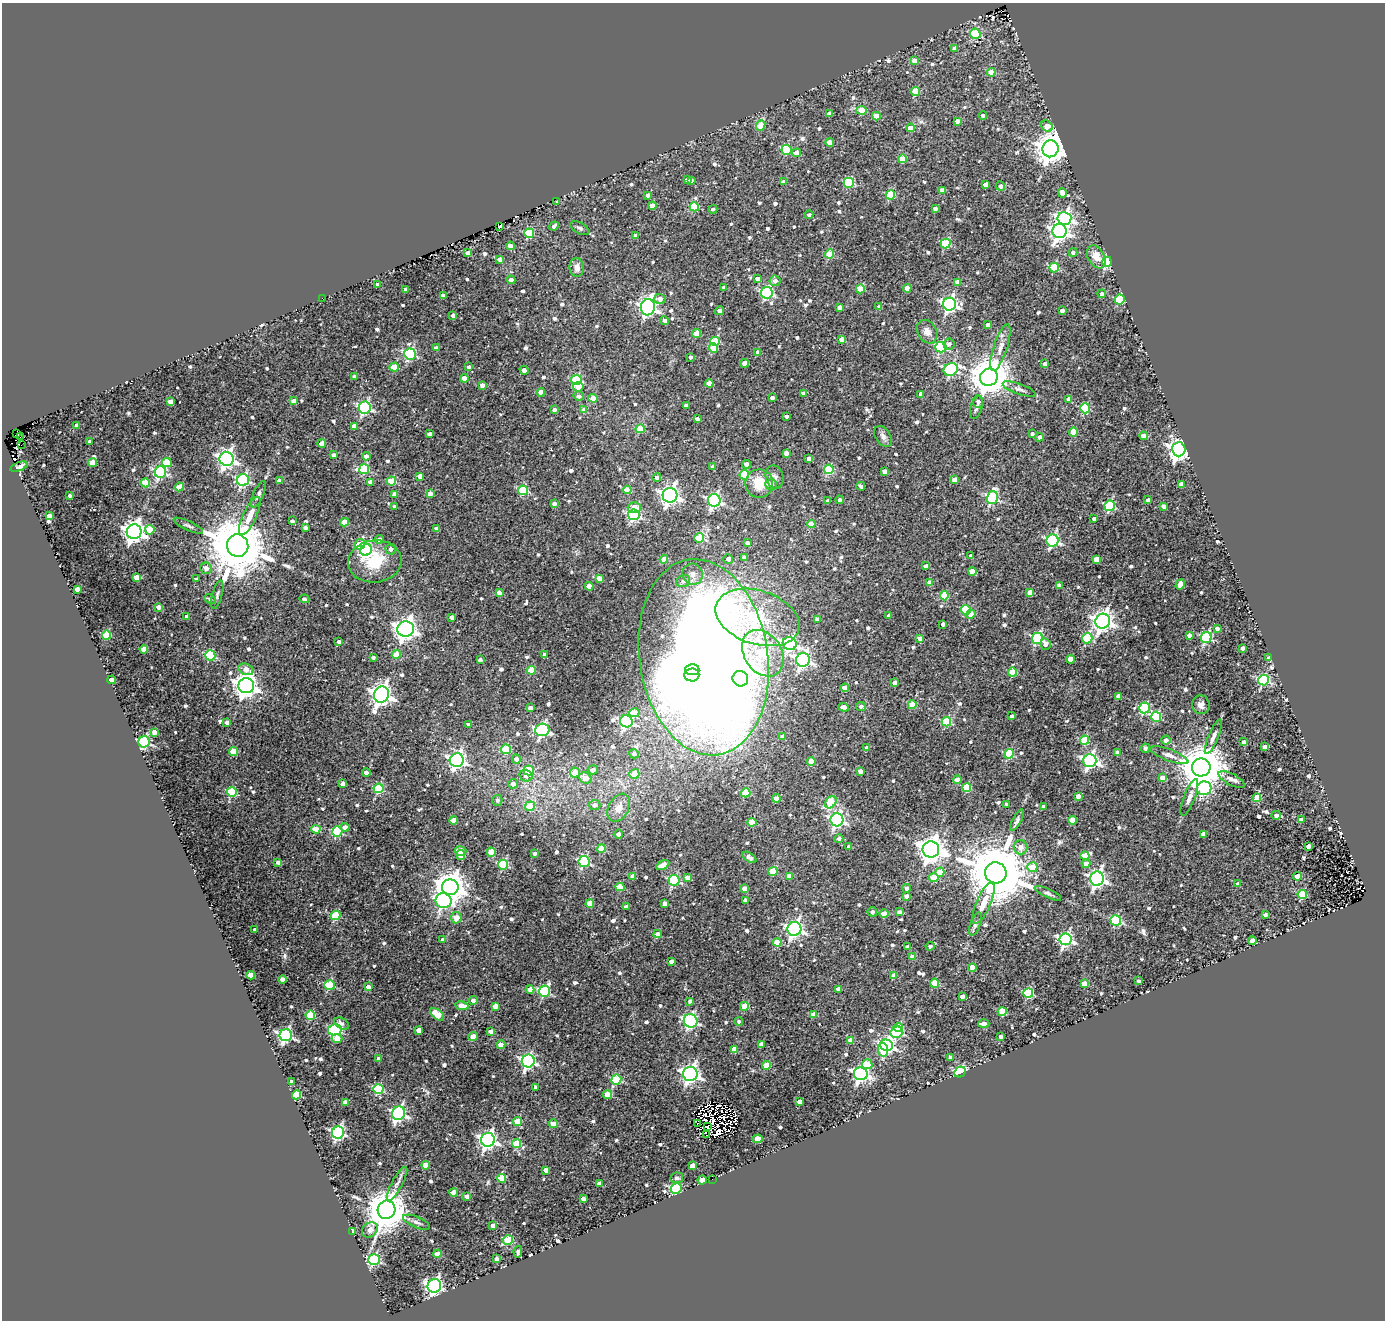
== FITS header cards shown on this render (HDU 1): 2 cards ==
NAXIS1  =                 1383
NAXIS2  =                 1318

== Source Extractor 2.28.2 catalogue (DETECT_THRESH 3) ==
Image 1383 x 1318 px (HDU 1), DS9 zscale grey, 1 PNG px = 1 image px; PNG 1387 x 1322 px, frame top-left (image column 1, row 1318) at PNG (2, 3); each listed source drawn as its Kron ellipse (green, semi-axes under 4 px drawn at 4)
Background 0.0213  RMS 0.016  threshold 0.0482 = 3 sigma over >= 5 px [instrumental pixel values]
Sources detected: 819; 8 with non-positive FLUX_AUTO (blend fragments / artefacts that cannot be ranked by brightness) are neither listed nor drawn; of the other 811, the 500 brightest by FLUX_AUTO listed and drawn (311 fainter detections omitted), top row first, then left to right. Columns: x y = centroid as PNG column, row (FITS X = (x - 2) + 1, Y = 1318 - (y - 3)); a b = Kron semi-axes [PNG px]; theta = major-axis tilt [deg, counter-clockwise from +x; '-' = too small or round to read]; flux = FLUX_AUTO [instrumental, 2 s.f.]
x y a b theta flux
975 34 5 5 - 57
955 48 4 4 - 6
914 61 4 4 - 9.6
991 72 4 4 - 23
916 91 4 4 - 28
861 110 5 4 - 28
829 114 4 4 - 5.7
983 115 4 4 - 3.4
876 116 4 4 - 19
957 121 4 4 - 6.1
761 125 6 4 66 32
1047 126 6 5 - 17
911 128 4 4 - 17
830 142 4 4 - 12
1051 149 8 8 - 1700
787 150 5 5 - 67
796 153 4 4 - 7.9
902 159 4 4 - 27
687 179 4 3 - 3.1
691 180 4 3 - 3.4
784 182 4 4 - 10
849 183 5 5 - 71
985 184 4 4 - 7.5
1000 186 5 4 - 4.8
942 190 4 4 - 13
1062 193 5 4 - 6.9
648 195 4 3 - 3.6
890 195 4 4 - 59
557 201 3 3 - 3.1
652 206 4 4 - 11
694 207 5 4 - 53
713 209 4 4 - 3
935 209 4 3 - 4.8
809 215 4 4 - 3.1
1064 218 7 6 - 280
554 226 5 3 - 3.6
500 227 3 3 - 3.4
580 228 10 5 -28 3.1
1059 231 7 7 - 520
529 233 5 4 - 56
636 235 4 3 - 4.1
946 244 5 4 - 63
510 246 4 4 - 6.9
1073 252 4 4 - 3.2
468 253 4 3 - 6.3
829 254 4 4 - 40
1096 257 12 8 -60 16
500 260 4 4 - 7.4
1107 262 5 5 - 110
577 268 9 7 -85 8.4
1054 268 5 4 - 62
758 279 4 4 - 7.4
511 280 4 4 - 4.8
775 281 5 5 - 5.5
957 282 4 4 - 8.8
378 284 4 3 - 4
724 287 4 3 - 5.2
907 288 4 4 - 11
406 289 3 3 - 3.7
860 289 4 4 - 36
767 293 6 5 - 160
1102 294 4 4 - 5.4
443 295 4 4 - 4.2
322 298 2 2 - 24
660 299 6 5 - 6.6
1119 299 5 5 - 68
949 304 6 6 - 300
879 306 3 3 - 3.2
648 307 8 7 - 470
839 307 4 4 - 7.3
720 311 4 4 - 8.5
1062 311 4 3 - 6.1
453 316 4 4 - 4.6
665 321 4 4 - 4.5
988 325 4 4 - 7.5
927 332 12 9 -58 9
696 333 4 4 - 18
842 339 4 4 - 12
715 341 5 4 - 54
949 344 5 5 - 3.3
941 347 5 5 - 110
436 348 4 3 - 5.2
713 348 4 4 - 26
1000 348 24 7 72 11
758 352 4 4 - 4.6
410 354 6 5 - 140
690 357 3 3 - 3.5
745 363 4 4 - 14
1045 364 4 4 - 6.9
394 367 4 4 - 26
469 367 4 3 - 3.6
951 369 7 6 - 140
524 370 5 3 - 6.8
355 376 4 4 - 7.5
989 377 9 8 - 3600
464 378 4 4 - 14
576 380 5 5 - 75
709 383 4 4 - 15
482 385 4 4 - 7.6
578 387 5 4 - 16
1019 389 17 5 -20 4.5
541 392 4 4 - 13
803 393 4 3 - 4.2
921 394 4 4 - 6.4
579 396 5 4 - 3.8
593 398 4 4 - 16
772 398 4 3 - 5.7
1069 399 4 4 - 11
294 401 4 4 - 7.8
170 402 4 4 - 11
978 402 6 5 - 3.5
686 406 4 4 - 6
976 407 12 5 74 3.9
365 408 6 6 - 180
1085 408 5 4 - 63
554 410 4 4 - 4.7
584 410 4 4 - 9.8
786 416 3 3 - 3.3
697 419 4 3 - 4.1
77 425 3 3 - 3.2
354 426 4 4 - 7.5
640 429 4 4 - 33
1073 432 4 4 - 31
17 433 3 2 - 15
430 434 4 4 - 5.3
1032 434 3 3 - 3.5
883 436 11 7 -56 4.9
1144 436 4 4 - 13
20 437 3 2 - 13
1039 437 4 4 - 4.3
90 441 3 3 - 3.4
322 443 4 4 - 14
21 445 3 2 - 11
1179 449 7 6 - 720
786 453 4 4 - 7.4
334 455 4 4 - 4.4
366 456 4 4 - 6
809 458 4 3 - 5.2
227 459 7 7 - 480
167 462 5 4 - 35
92 463 4 4 - 24
746 464 4 4 - 8.5
19 467 9 4 20 4.7
712 467 4 3 - 5
364 469 5 5 - 61
829 469 5 4 - 53
884 471 4 4 - 6.2
160 472 6 5 - 160
744 475 4 4 - 47
420 476 4 4 - 9.7
657 477 4 4 - 4.3
775 477 12 8 -77 5.2
243 480 6 6 - 170
955 480 4 4 - 13
279 481 4 4 - 6.6
391 481 4 4 - 36
371 482 4 4 - 9.7
145 483 4 4 - 37
759 483 14 14 - 27
771 484 6 5 - 8.9
1181 484 4 4 - 9
861 486 4 3 - 3.8
179 487 4 4 - 23
523 490 5 5 - 56
627 490 4 4 - 26
258 494 14 5 67 4.1
395 494 4 4 - 8.2
430 494 4 4 - 11
70 495 3 3 - 3.1
670 495 7 7 - 530
992 498 7 5 73 140
714 500 6 6 - 240
840 500 4 3 - 3.3
1148 500 4 3 - 3.7
828 501 4 4 - 3.4
554 504 4 4 - 5.9
395 506 3 3 - 4
1110 506 5 5 - 91
1164 506 4 4 - 7.3
634 508 6 5 - 16
634 515 6 5 - 160
49 516 4 4 - 11
250 516 21 6 65 14
1094 518 4 3 - 3.2
292 521 4 3 - 3.3
345 522 4 4 - 21
811 524 4 4 - 20
188 526 16 4 -25 3.6
305 528 4 4 - 3.4
437 528 4 3 - 6.2
150 530 5 4 - 22
134 532 7 7 - 730
699 538 5 4 - 45
379 539 4 4 - 6.5
1052 541 6 6 - 190
747 543 4 4 - 4.3
360 544 5 5 - 22
238 546 11 10 - 10000
391 549 5 5 - 3.9
366 550 6 5 - 170
971 555 3 3 - 3.2
744 557 4 3 - 4.1
664 559 4 4 - 14
728 559 5 5 - 4.9
1096 559 4 4 - 16
375 561 27 21 6 48
926 566 4 3 - 6.2
206 568 6 5 - 7.3
972 572 4 4 - 19
692 574 10 10 - 7.4
136 577 4 4 - 14
599 578 4 4 - 11
196 579 4 3 - 3.3
683 581 7 6 - 4.4
930 582 4 4 - 13
1180 584 5 4 - 15
1059 585 4 3 - 3.9
589 586 4 4 - 13
77 589 4 4 - 9.6
1030 592 4 4 - 13
499 593 4 4 - 7.9
217 595 14 5 75 3.4
944 596 4 4 - 35
210 599 6 4 -26 3.5
304 599 5 3 - 4.3
158 607 4 4 - 6.8
966 610 5 5 - 69
970 614 5 4 - 6.8
187 616 4 3 - 5.3
889 616 4 3 - 3.4
452 617 4 4 - 6.2
758 617 43 26 -18 180
817 619 4 4 - 5.9
1103 621 7 7 - 640
943 624 4 3 - 4.4
1217 628 4 3 - 4.4
406 629 8 7 - 750
106 635 4 4 - 47
1189 635 4 4 - 4.9
1206 637 5 5 - 110
920 638 4 4 - 11
1037 638 5 5 - 140
1087 638 5 5 - 78
339 642 4 4 - 5
790 643 7 6 - 180
1045 644 6 5 - 4.8
1243 648 4 3 - 6
144 649 4 4 - 16
763 653 25 18 -56 73
545 654 3 3 - 4
210 655 5 5 - 70
396 655 4 4 - 22
373 657 4 3 - 3
703 657 99 64 -81 3600
1269 658 4 4 - 6.9
1070 659 4 4 - 16
480 660 4 3 - 4.1
803 660 7 7 - 320
246 669 8 5 -21 11
531 670 4 4 - 37
692 670 7 5 -3 370
1012 672 4 4 - 40
692 675 7 6 - 260
740 679 8 7 - 49
112 680 4 4 - 8.8
1263 680 5 5 - 140
895 683 4 4 - 6.4
246 686 8 7 - 980
845 688 4 4 - 19
381 695 8 7 - 770
1119 696 4 4 - 10
912 705 4 4 - 32
1201 705 9 8 - 6.7
861 706 5 4 - 4
844 707 5 4 - 9.7
530 708 4 3 - 4.7
1145 708 5 5 - 90
634 713 5 4 - 19
1012 716 3 3 - 3.4
1156 717 5 5 - 77
626 721 6 6 - 190
227 722 4 3 - 4.9
946 722 5 4 - 67
468 725 4 3 - 4.1
542 730 7 6 - 200
154 732 4 4 - 11
783 737 4 4 - 13
1213 737 18 5 68 5.9
1085 740 4 4 - 49
1166 740 5 4 - 7.3
144 742 6 5 - 160
1244 742 4 4 - 5.3
1265 747 4 4 - 9
867 748 4 4 - 5
1145 748 5 4 - 4.2
506 749 5 5 - 59
233 752 4 4 - 30
1117 752 4 3 - 4.1
634 754 5 4 - 3.5
1009 754 5 4 - 69
1169 755 20 6 -20 7.2
516 759 4 4 - 6.4
457 760 7 7 - 360
1090 760 6 6 - 290
811 761 4 4 - 21
1201 767 9 9 - 5200
529 770 5 5 - 52
593 770 5 5 - 5.7
861 771 4 4 - 11
366 773 4 4 - 4.3
575 773 5 5 - 19
634 774 5 5 - 15
526 776 7 5 -13 5.8
585 778 6 5 - 14
1162 778 4 4 - 13
1232 779 14 5 -28 5
957 780 4 4 - 14
343 784 4 4 - 6.1
513 784 5 5 - 7
379 788 5 5 - 84
967 788 4 4 - 49
1204 788 7 7 - 110
232 792 5 5 - 62
746 793 4 4 - 41
1078 796 4 4 - 10
1189 797 19 5 69 6.2
776 798 4 4 - 10
1257 798 4 4 - 30
497 800 5 5 - 3.2
831 802 7 5 52 38
1007 804 3 3 - 3.5
595 805 6 5 - 5.6
530 806 5 5 - 30
1043 807 4 3 - 4.8
619 808 15 10 62 13
1276 815 5 4 - 4.6
454 820 4 4 - 12
837 820 6 6 - 240
1017 820 12 4 64 3.3
1072 820 4 4 - 29
1301 820 4 3 - 5.1
752 822 4 4 - 30
345 827 4 4 - 7.8
316 829 4 4 - 32
337 832 5 5 - 78
618 834 4 4 - 5.7
1203 834 4 4 - 7.8
839 839 4 4 - 4.2
1308 846 4 4 - 7
849 847 4 4 - 4.9
1020 847 7 7 - 9.2
601 849 4 4 - 28
931 849 8 8 - 1200
461 851 6 4 -17 27
491 852 4 4 - 28
535 853 3 3 - 4
461 855 5 4 - 11
1085 856 4 4 - 25
749 857 8 4 -34 7.1
278 862 4 4 - 4.1
584 862 5 5 - 120
1086 864 4 4 - 9.1
503 865 5 5 - 87
663 865 7 4 29 20
1032 867 5 5 - 27
773 872 4 4 - 40
940 872 4 4 - 21
996 873 11 10 - 12000
633 876 4 4 - 10
789 876 4 4 - 8
1297 876 4 4 - 12
934 877 4 4 - 27
687 878 4 4 - 7.7
1097 879 7 6 - 400
674 880 5 5 - 95
1237 884 4 3 - 5.4
450 887 8 8 - 2000
620 887 4 4 - 33
745 888 4 4 - 12
907 888 4 4 - 5.7
1048 893 14 4 -24 3.3
1302 894 4 4 - 57
906 896 4 4 - 5.8
745 900 4 4 - 6.4
443 901 8 7 - 230
590 903 4 4 - 24
665 903 4 4 - 9.9
983 903 22 7 66 16
626 907 4 4 - 4.7
872 912 5 5 - 4
899 912 4 4 - 6.6
884 914 4 4 - 16
336 915 5 4 - 60
1265 915 4 3 - 3.6
456 918 6 5 - 13
1116 920 5 5 - 100
975 924 12 5 70 3.2
794 929 7 7 - 350
255 930 3 3 - 3.2
658 934 4 4 - 6.3
1065 939 6 6 - 240
443 940 4 4 - 7.9
1252 941 4 4 - 12
777 942 4 4 - 35
930 946 4 4 - 3.9
908 947 4 3 - 4.5
912 957 4 4 - 7.2
671 961 4 3 - 4.1
972 967 4 4 - 23
251 975 4 4 - 23
894 976 4 4 - 16
283 980 4 4 - 9.7
1138 981 3 3 - 3.2
934 983 4 4 - 42
1084 984 4 4 - 17
329 985 5 5 - 62
368 987 4 4 - 8.6
530 989 4 4 - 13
838 989 4 4 - 5.6
545 991 6 5 - 110
1028 993 5 5 - 75
962 996 4 4 - 7.4
473 1000 4 4 - 4.2
690 1001 3 3 - 3.4
462 1006 7 4 -10 17
495 1006 4 4 - 12
744 1006 4 4 - 23
1002 1012 4 4 - 43
437 1014 8 4 -41 27
310 1015 4 4 - 53
813 1015 4 4 - 13
691 1021 7 6 - 200
739 1021 4 4 - 3
342 1024 8 5 -29 4.3
984 1024 6 4 0 14
898 1027 4 4 - 22
335 1030 7 5 12 130
419 1030 4 4 - 11
491 1032 4 4 - 7.2
897 1032 6 5 - 100
286 1035 6 6 - 250
473 1036 4 4 - 8.9
1001 1037 4 3 - 4.1
337 1038 5 4 - 15
851 1040 4 4 - 13
761 1044 4 4 - 12
501 1045 4 4 - 17
887 1045 6 5 - 260
734 1049 4 4 - 14
883 1050 7 5 -80 33
950 1057 4 3 - 4.5
378 1059 4 4 - 5
528 1061 6 6 - 250
867 1064 5 5 - 29
767 1065 4 4 - 27
960 1072 6 5 - 72
690 1074 7 7 - 470
861 1074 7 6 - 290
616 1080 5 5 - 65
292 1081 3 3 - 4.2
536 1087 4 4 - 4.6
378 1089 5 5 - 85
296 1095 5 4 - 65
607 1095 4 4 - 27
345 1102 4 4 - 8
799 1102 4 3 - 5.6
399 1113 7 6 - 260
518 1121 4 4 - 32
553 1124 4 4 - 18
697 1124 3 3 - 3.5
707 1126 4 2 - 3.2
338 1132 6 6 - 210
706 1135 3 2 - 9.9
758 1139 5 4 - 20
488 1140 7 7 - 420
517 1143 4 4 - 38
426 1165 4 4 - 20
692 1166 4 4 - 12
546 1170 4 4 - 6.7
501 1178 4 4 - 32
677 1178 6 5 - 3.5
712 1179 2 2 - 29
702 1180 4 4 - 19
397 1184 19 5 62 6.5
599 1184 4 4 - 5.5
676 1189 5 5 - 130
454 1192 4 4 - 15
467 1196 4 4 - 4.5
583 1199 4 4 - 9.9
386 1210 9 9 - 4100
416 1222 14 5 -23 4.2
493 1225 4 3 - 4.9
370 1230 8 7 - 6.4
353 1232 3 3 - 13
508 1240 5 4 - 48
518 1252 5 3 - 3
437 1254 4 4 - 16
497 1259 4 4 - 7.4
374 1260 5 5 - 120
434 1286 7 6 - 380
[311 fainter detections neither listed nor drawn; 8 non-positive-flux detections neither listed nor drawn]